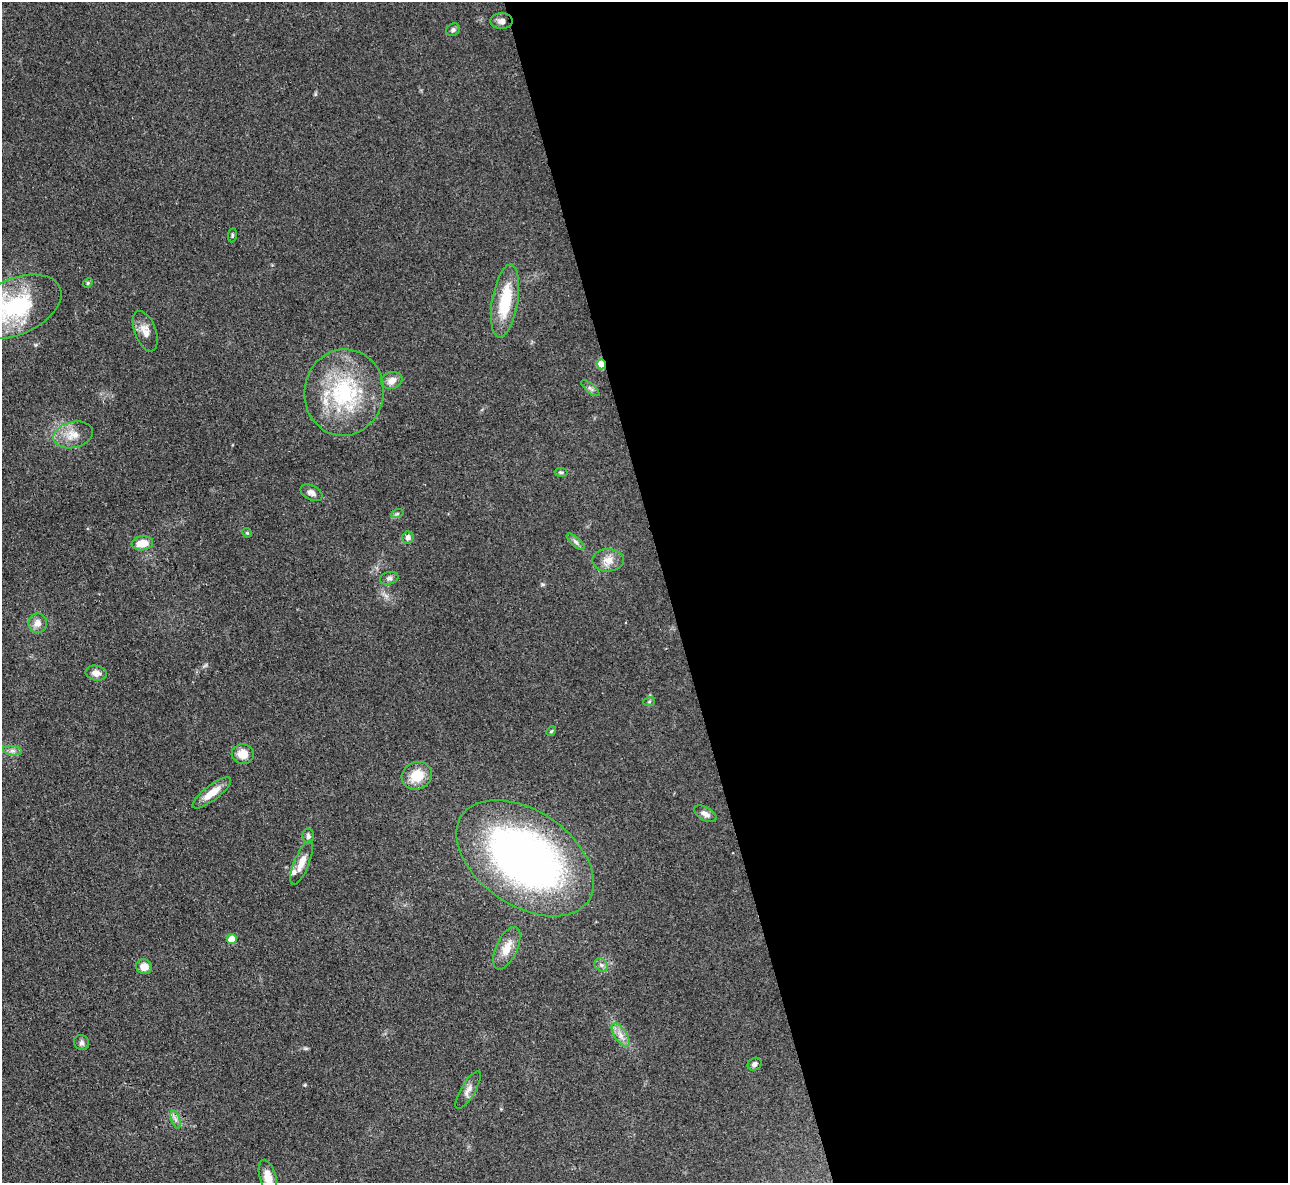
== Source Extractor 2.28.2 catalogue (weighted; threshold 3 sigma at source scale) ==
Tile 8 of 4 x 4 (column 4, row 2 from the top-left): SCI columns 3867-5152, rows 2632-3812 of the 5162 x 5140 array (HDU 1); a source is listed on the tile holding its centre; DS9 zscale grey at full resolution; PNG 1290 x 1185 px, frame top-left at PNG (2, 2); each listed source drawn as its Kron ellipse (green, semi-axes under 4 px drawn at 4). Shown black and unused: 48% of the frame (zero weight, under 3 of 4 exposures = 2% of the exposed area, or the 3 px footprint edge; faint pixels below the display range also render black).
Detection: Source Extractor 2.28.2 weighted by HDU 2 'WHT'; one run over the whole footprint, this tile lists its part. Background 0.0792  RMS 0.0058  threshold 0.0262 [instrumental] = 3 sigma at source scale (4.5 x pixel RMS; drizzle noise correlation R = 1.50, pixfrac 1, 0.05/0.05 arcsec/px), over >= 5 px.
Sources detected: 45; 2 inside a brighter listed object's ellipse — not listed separately; the other 43 listed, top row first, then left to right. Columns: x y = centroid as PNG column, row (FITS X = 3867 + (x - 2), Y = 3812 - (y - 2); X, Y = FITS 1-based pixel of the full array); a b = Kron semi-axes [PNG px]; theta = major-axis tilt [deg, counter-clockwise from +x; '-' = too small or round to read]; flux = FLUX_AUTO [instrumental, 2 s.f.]
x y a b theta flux
502 21 11 8 0 2.9
453 30 7 6 - 1.5
232 235 7 3 82 0.8
88 283 5 4 - 0.76
505 301 37 13 81 26
16 307 48 28 24 50
145 331 21 10 -69 5.7
601 364 5 4 - 18
392 380 11 8 19 4.3
590 388 11 4 -40 1.6
344 392 43 40 78 58
73 435 20 13 13 8.4
561 472 6 4 -8 0.92
311 493 12 7 -27 2.8
397 514 7 4 18 0.93
247 533 5 4 - 0.66
408 538 6 5 - 2.4
576 542 11 4 -40 1.8
142 543 11 7 7 8.2
608 560 16 11 1 5.8
389 578 9 6 14 1.7
38 623 10 9 - 4.1
96 673 10 7 -10 4
649 702 6 4 20 0.72
551 731 5 4 - 0.69
12 751 9 4 -8 2
243 754 11 10 - 7.2
417 776 15 13 23 14
212 793 24 7 37 7.5
705 814 12 6 -30 2.9
308 836 7 5 -83 1.5
525 858 76 47 -34 290
302 863 23 7 68 6.7
232 939 5 5 - 9.1
507 948 23 10 65 8.2
601 965 7 6 - 1.6
144 967 8 7 - 5.8
621 1035 13 6 -56 4
81 1043 8 7 - 1.8
755 1064 7 6 - 2.2
468 1090 21 7 59 3.7
176 1120 9 4 -71 1.8
268 1178 18 8 -75 8.4
Overlapping masked pixels (flux is a lower limit): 1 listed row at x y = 601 364
Isophote crosses this tile's border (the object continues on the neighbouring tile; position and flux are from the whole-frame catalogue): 2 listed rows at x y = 16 307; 268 1178